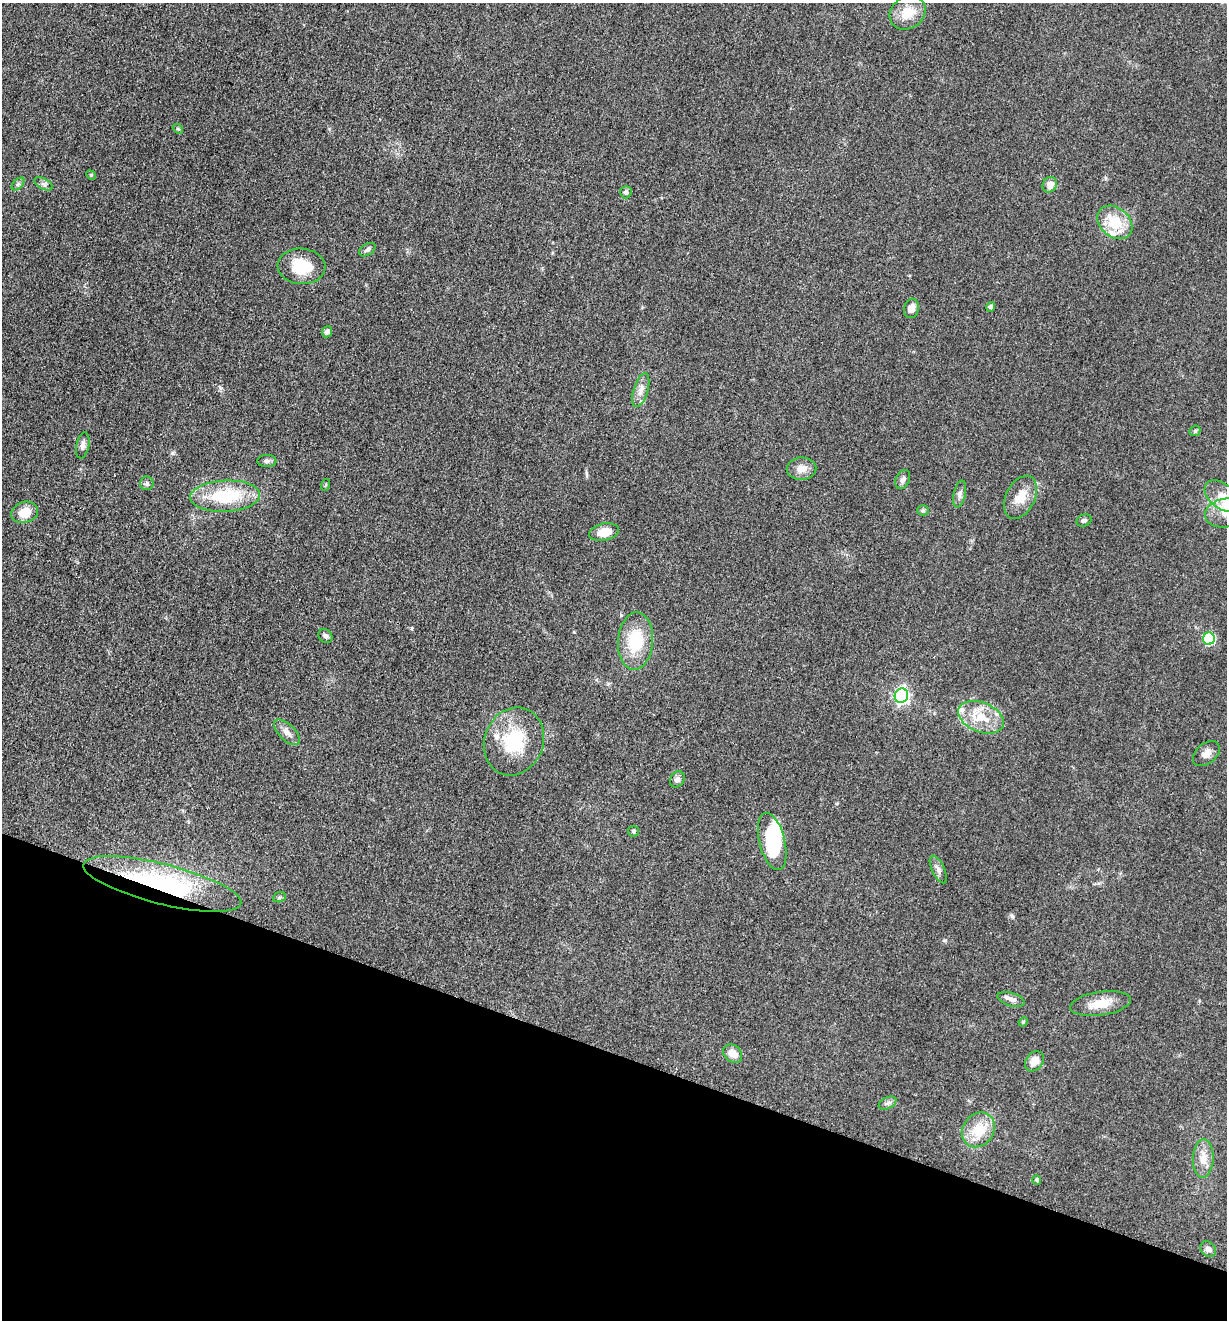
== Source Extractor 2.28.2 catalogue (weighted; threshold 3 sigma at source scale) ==
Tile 15 of 4 x 4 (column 3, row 4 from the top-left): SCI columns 2713-3937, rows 12-1329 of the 5302 x 5291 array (HDU 1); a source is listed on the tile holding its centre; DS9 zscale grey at full resolution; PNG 1229 x 1322 px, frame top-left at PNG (2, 3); each listed source drawn as its Kron ellipse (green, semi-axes under 4 px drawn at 4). Shown black and unused: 20% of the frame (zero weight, under 3 of 5 exposures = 1% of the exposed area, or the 3 px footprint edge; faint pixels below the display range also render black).
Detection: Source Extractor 2.28.2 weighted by HDU 2 'WHT'; one run over the whole footprint, this tile lists its part. Background 0.0509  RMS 0.0058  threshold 0.0263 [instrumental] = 3 sigma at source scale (4.5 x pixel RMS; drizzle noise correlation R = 1.50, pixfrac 1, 0.05/0.05 arcsec/px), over >= 5 px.
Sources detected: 58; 1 inside a brighter object's white glare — neither listed nor drawn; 3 inside a brighter listed object's ellipse — not listed separately; the other 54 listed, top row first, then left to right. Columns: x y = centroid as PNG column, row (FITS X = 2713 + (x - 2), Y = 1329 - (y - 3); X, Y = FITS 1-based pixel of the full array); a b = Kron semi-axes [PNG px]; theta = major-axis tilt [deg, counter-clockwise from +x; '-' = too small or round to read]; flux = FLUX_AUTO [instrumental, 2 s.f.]
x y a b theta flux
908 13 19 16 33 11
178 129 5 4 - 0.73
91 175 5 4 - 0.59
18 184 8 4 45 1.1
44 184 10 5 -27 1.7
1050 185 8 7 - 3.7
626 192 6 5 - 1.6
1115 222 19 14 -40 17
367 250 9 5 32 1.6
301 266 24 17 -3 19
991 307 5 4 - 1.6
911 308 10 7 74 4.7
327 332 5 5 - 2
641 390 18 7 73 4.3
1195 431 6 5 - 0.83
83 445 13 6 78 2.3
267 461 9 6 0 1.6
801 469 15 11 2 5.3
903 479 10 6 66 2.1
147 483 7 6 - 1.4
325 485 6 3 70 0.63
960 494 13 6 77 2.3
225 496 35 15 3 34
1222 496 19 12 -40 8.3
1020 497 23 14 63 9.6
923 510 5 5 - 0.94
25 512 14 10 18 8.8
1225 513 21 14 9 10
1084 520 7 6 - 1.4
604 532 15 8 11 8.3
325 636 8 6 -46 1.7
1209 639 6 6 - 49
635 641 28 17 86 24
901 696 7 6 - 140
981 717 24 15 -21 15
287 732 16 8 -45 3.7
514 741 35 29 69 33
1206 754 15 10 40 4.1
677 779 8 6 55 2.2
633 831 5 5 - 1.2
772 841 29 12 -76 35
938 869 15 6 -64 2.8
162 884 81 20 -14 81
279 897 6 5 - 0.95
1011 999 14 6 -17 3.1
1100 1004 30 12 8 11
1023 1022 5 4 - 0.57
733 1054 10 8 -43 5.6
1034 1061 11 8 51 6.5
888 1103 9 6 26 1.7
978 1130 18 15 53 15
1203 1158 19 10 88 6.7
1037 1180 5 4 - 1.1
1208 1249 8 7 - 2.2
Overlapping masked pixels (flux is a lower limit): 1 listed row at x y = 162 884
Isophote crosses this tile's border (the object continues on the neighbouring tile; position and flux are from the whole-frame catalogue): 1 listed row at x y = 1225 513
Unlisted compact peaks at least as high as the median listed source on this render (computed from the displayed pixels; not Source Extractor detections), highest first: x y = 1012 916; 172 453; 220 387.